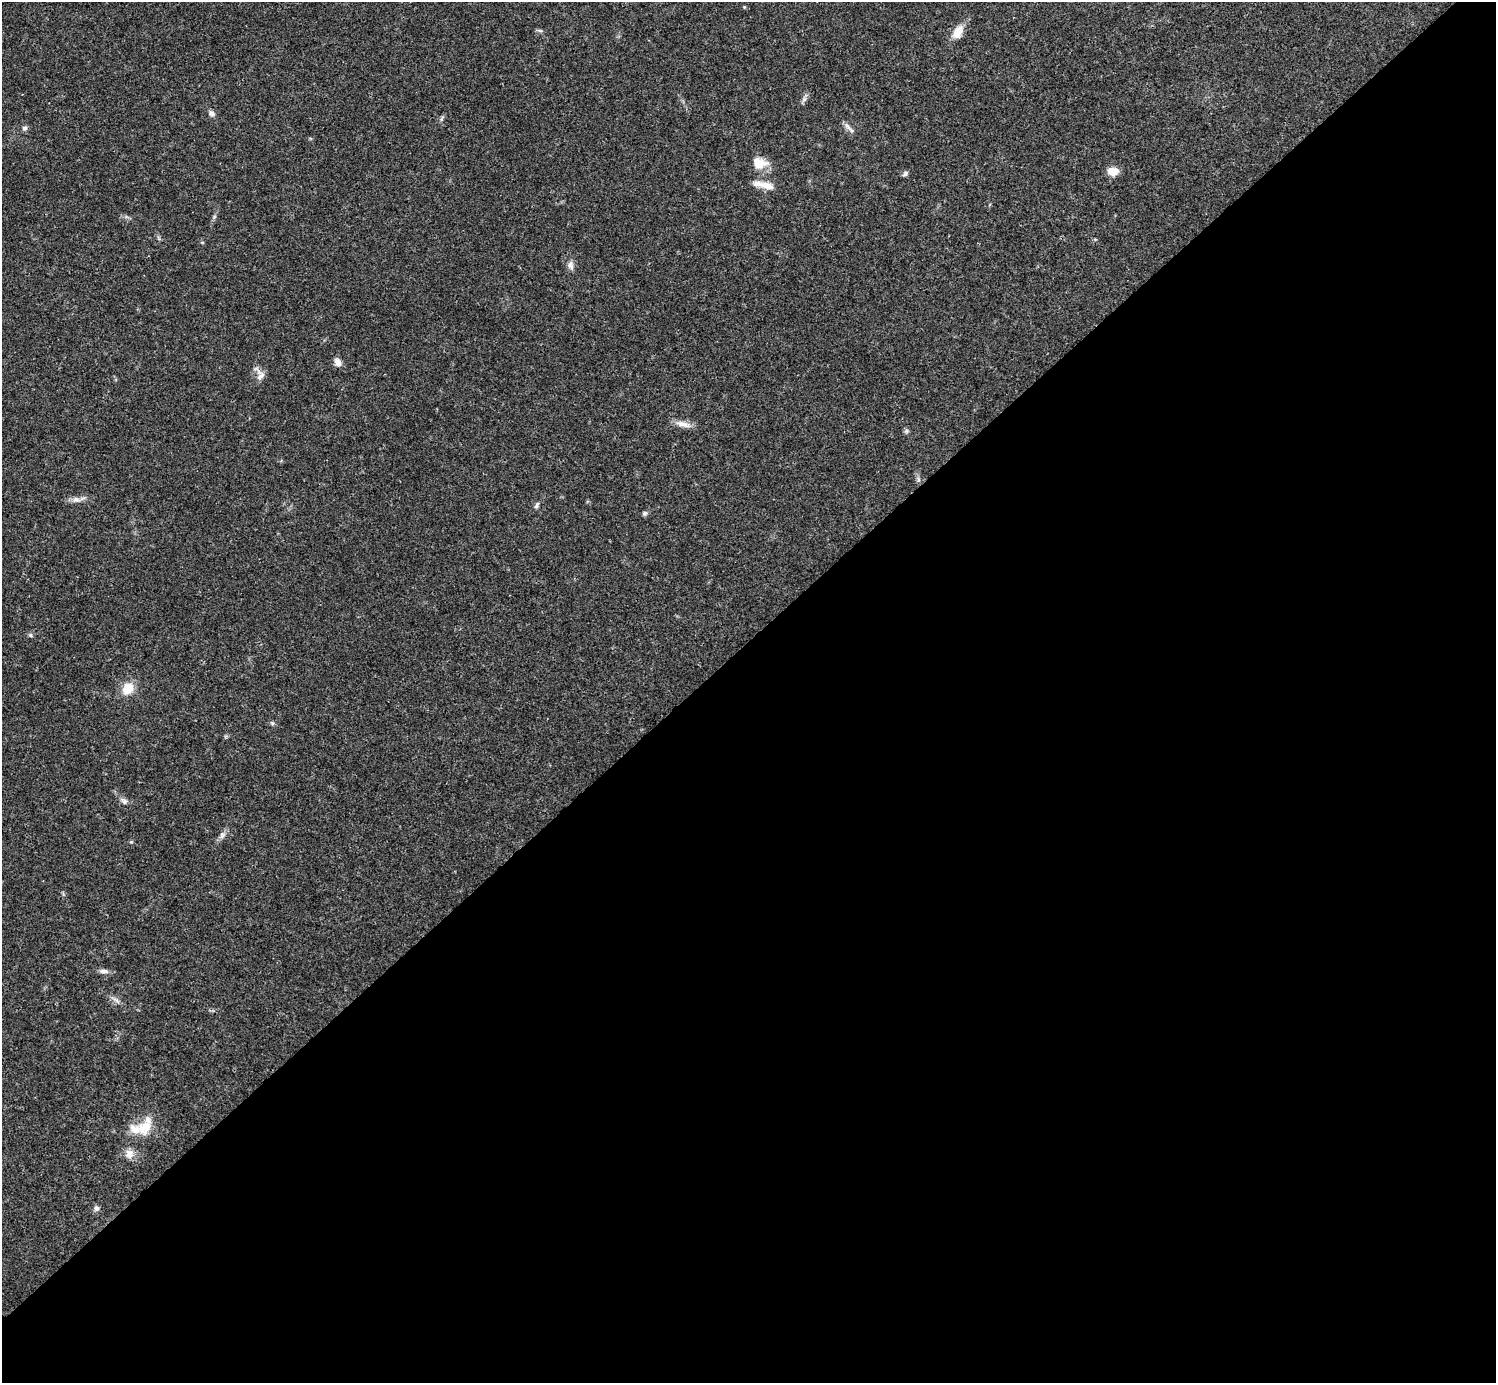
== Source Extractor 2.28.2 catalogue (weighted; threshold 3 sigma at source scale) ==
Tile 12 of 4 x 4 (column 4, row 3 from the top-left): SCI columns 4485-5978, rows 1539-2919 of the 5981 x 5981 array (HDU 1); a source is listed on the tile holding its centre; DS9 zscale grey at full resolution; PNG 1498 x 1385 px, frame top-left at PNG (2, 2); no overlay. Shown black and unused: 54% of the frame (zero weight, under 3 of 4 exposures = <1% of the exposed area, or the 3 px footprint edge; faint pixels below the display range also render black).
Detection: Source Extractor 2.28.2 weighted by HDU 2 'WHT'; one run over the whole footprint, this tile lists its part. Background 0.0209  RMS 0.0022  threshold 0.00989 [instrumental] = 3 sigma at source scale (4.5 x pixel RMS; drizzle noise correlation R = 1.50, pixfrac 1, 0.05/0.05 arcsec/px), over >= 5 px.
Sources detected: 32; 2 inside a brighter listed object's ellipse — not listed separately; the other 30 listed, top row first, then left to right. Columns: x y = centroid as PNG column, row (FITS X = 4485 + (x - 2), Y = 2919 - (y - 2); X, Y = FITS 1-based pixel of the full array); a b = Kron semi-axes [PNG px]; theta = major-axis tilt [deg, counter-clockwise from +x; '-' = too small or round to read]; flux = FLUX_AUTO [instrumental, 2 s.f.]
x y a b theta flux
540 31 7 4 -19 0.37
958 32 18 11 60 2.9
804 100 7 4 20 0.44
212 113 8 7 - 0.68
442 119 9 3 69 0.36
848 126 15 4 -42 0.85
24 128 7 6 - 0.57
759 163 19 14 -11 3.3
1113 171 12 8 -2 2.4
905 173 8 6 57 0.54
766 185 20 9 -13 2.4
571 265 12 7 -77 1
338 362 10 7 -53 1.3
260 375 16 11 87 1.6
683 424 20 7 -17 1.8
906 431 6 6 - 0.42
918 480 7 4 89 0.43
76 500 10 8 4 1.1
537 505 10 4 64 0.52
645 513 6 6 - 0.47
30 635 6 5 - 0.36
128 689 15 12 55 3.7
272 723 6 4 -45 0.36
124 801 10 7 -48 0.83
222 835 10 6 82 0.77
104 971 12 6 -2 0.95
116 1000 11 5 -30 0.86
144 1128 23 18 35 4.9
129 1154 13 11 81 1.7
96 1208 7 7 - 0.64